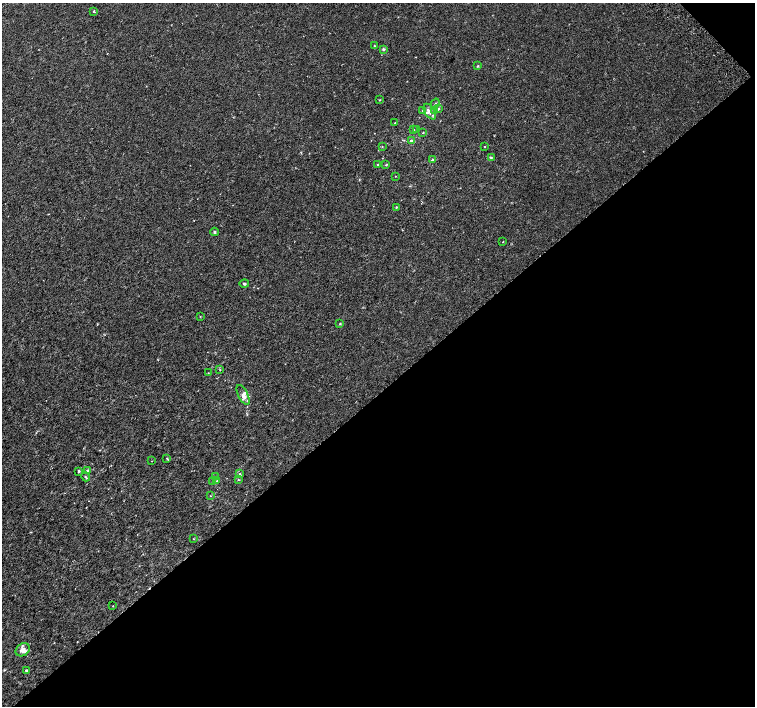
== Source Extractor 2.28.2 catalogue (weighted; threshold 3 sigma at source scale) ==
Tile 12 of 4 x 4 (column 4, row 3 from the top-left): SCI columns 4567-6072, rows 1664-3070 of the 6116 x 6079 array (HDU 1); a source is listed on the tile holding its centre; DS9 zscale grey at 2 x 2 block average (1 PNG px = mean of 2 x 2 image px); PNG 757 x 708 px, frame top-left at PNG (2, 3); each listed source drawn as its Kron ellipse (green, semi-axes under 4 px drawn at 4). Shown black and unused: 45% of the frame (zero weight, under 2 of 3 exposures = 3% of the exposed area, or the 3 px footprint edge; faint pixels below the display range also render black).
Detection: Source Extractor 2.28.2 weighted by HDU 2 'WHT'; one run over the whole footprint, this tile lists its part. Background 0.00214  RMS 0.0025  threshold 0.0111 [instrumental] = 3 sigma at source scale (4.5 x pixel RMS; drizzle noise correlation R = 1.50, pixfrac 1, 0.0396/0.0396 arcsec/px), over >= 5 px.
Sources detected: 51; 5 inside a brighter listed object's ellipse — not listed separately; the other 46 listed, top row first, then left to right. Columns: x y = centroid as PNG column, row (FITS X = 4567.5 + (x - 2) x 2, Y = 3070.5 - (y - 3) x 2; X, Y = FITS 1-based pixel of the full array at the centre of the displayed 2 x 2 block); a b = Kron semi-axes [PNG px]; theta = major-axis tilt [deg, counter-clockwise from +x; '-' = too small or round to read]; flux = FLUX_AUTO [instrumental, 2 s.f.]
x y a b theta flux
94 11 2 2 - 1.6
374 46 2 2 - 0.3
383 49 4 3 - 0.72
478 66 3 3 - 0.4
380 100 2 2 - 0.27
435 104 5 2 - 0.69
438 109 3 2 - 0.81
423 110 3 2 - 0.41
435 110 3 3 - 1.1
430 112 9 5 -57 2.1
395 123 2 2 - 0.38
414 130 2 2 - 0.28
417 130 3 2 - 0.25
423 133 2 2 - 0.32
411 140 3 3 - 1
485 146 2 2 - 0.49
382 147 3 2 - 0.31
491 157 3 3 - 0.51
432 160 4 3 - 0.59
378 164 3 2 - 0.48
386 165 4 2 - 0.34
395 176 2 2 - 0.18
396 207 3 2 - 0.37
215 232 4 3 - 0.67
503 241 2 2 - 0.4
244 284 5 3 - 0.76
200 316 2 2 - 0.27
340 324 3 2 - 0.34
220 370 3 2 - 0.29
208 373 3 2 - 0.26
243 395 11 5 -64 2.8
167 458 4 2 - 0.48
152 461 2 2 - 0.17
87 470 3 3 - 0.87
79 471 3 3 - 0.59
239 474 3 3 - 0.43
215 476 3 2 - 0.29
86 477 5 3 - 0.55
217 480 3 2 - 0.23
238 480 3 3 - 0.38
212 482 2 2 - 0.29
210 496 2 2 - 0.28
193 539 2 2 - 0.25
113 606 2 2 - 0.19
23 650 8 6 35 3.8
26 670 3 3 - 0.63
Diffuse or blended objects may show on this block-average render without a row.